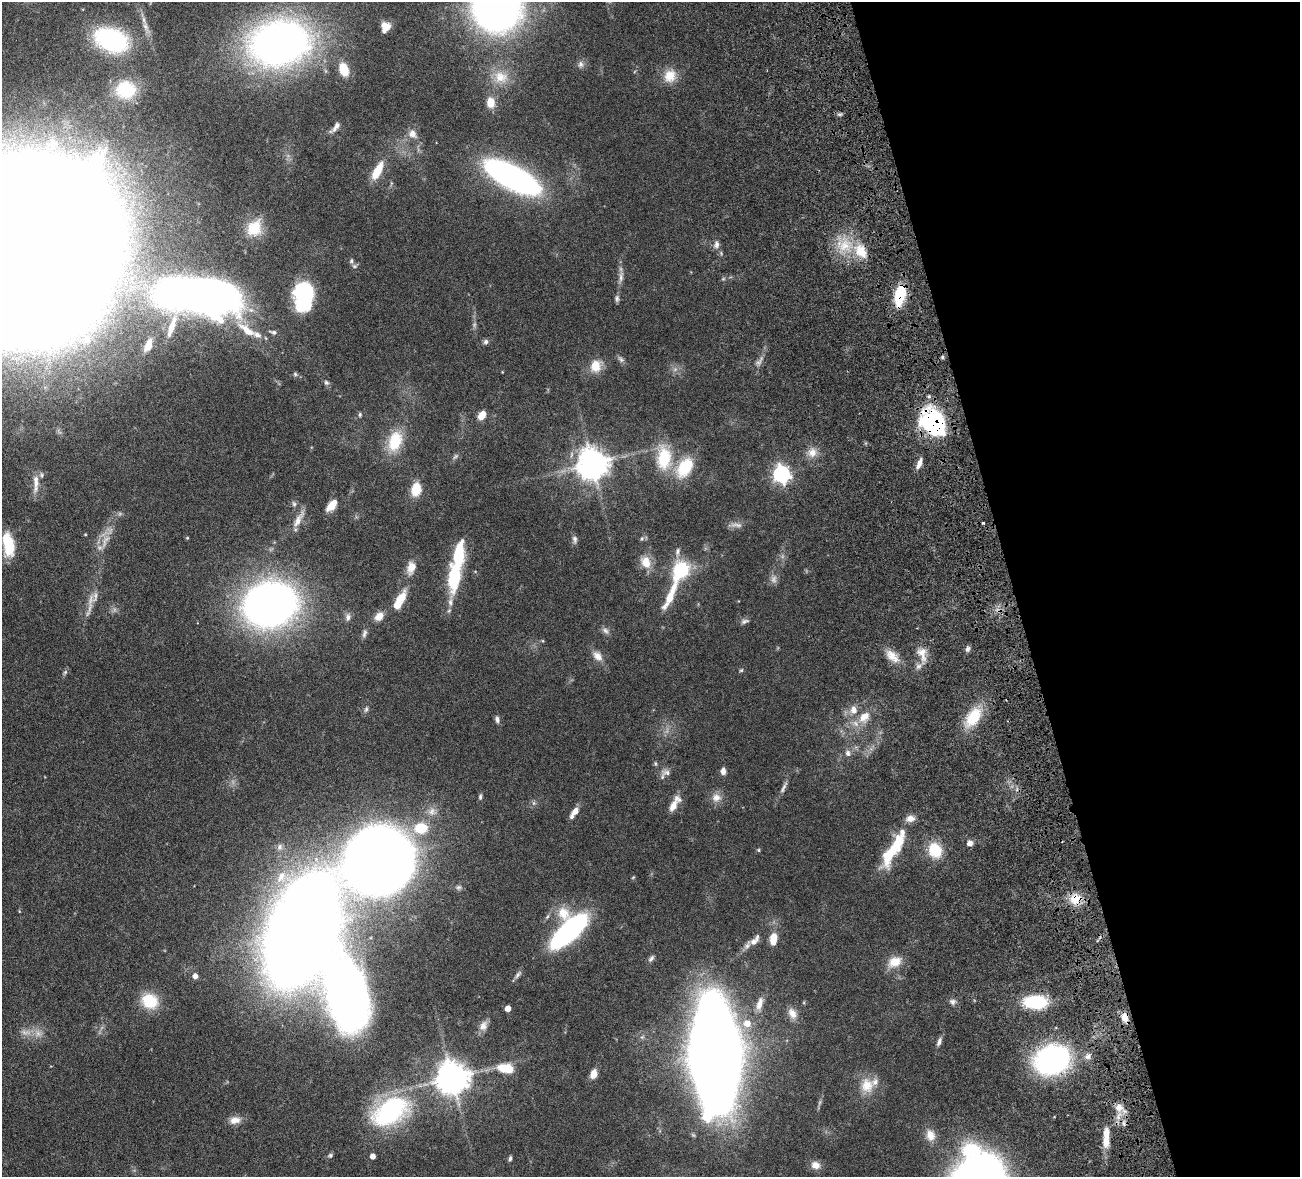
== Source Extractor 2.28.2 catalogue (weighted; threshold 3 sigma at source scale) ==
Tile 12 of 4 x 4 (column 4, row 3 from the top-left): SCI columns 4055-5352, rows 1508-2682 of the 5510 x 5250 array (HDU 1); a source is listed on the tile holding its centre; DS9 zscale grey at full resolution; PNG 1302 x 1179 px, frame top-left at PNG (2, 2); no overlay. Shown black and unused: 22% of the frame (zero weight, under 4 of 8 exposures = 8% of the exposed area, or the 3 px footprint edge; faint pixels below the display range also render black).
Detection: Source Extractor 2.28.2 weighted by HDU 2 'WHT'; one run over the whole footprint, this tile lists its part. Background 0.0863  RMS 0.0031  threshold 0.0127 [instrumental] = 3 sigma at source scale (4.09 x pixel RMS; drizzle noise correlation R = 1.36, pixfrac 0.8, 0.05/0.05 arcsec/px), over >= 5 px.
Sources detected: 170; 7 too faint to see at this stretch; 3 inside a brighter object's white glare — not listed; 15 inside a brighter listed object's ellipse — not listed separately; the other 145 listed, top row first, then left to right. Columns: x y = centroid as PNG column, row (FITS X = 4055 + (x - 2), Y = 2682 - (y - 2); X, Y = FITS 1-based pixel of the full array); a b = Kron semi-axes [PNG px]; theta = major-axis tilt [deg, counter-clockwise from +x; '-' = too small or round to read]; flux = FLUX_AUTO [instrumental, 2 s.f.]
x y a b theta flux
496 8 33 32 - 180
384 25 11 8 65 1.6
146 27 13 7 -61 1.6
111 40 33 21 -20 35
279 43 66 48 11 120
581 64 9 7 81 1.1
344 70 12 8 -75 6.5
670 76 17 15 70 4.6
501 77 21 17 -11 5.6
126 90 24 21 0 13
491 103 12 9 -84 3.3
336 127 15 6 55 1.4
413 134 12 10 -51 2.1
52 144 17 13 69 4.6
377 171 20 8 62 6.1
512 177 43 15 -28 120
254 228 22 18 58 7.4
716 245 9 7 73 1.2
844 245 20 14 47 7.1
28 249 116 99 36 2300
861 251 22 15 -57 6.8
354 266 7 5 -21 0.59
621 277 18 6 85 1.6
723 279 6 4 19 0.38
900 294 18 8 79 13
202 295 65 31 -8 280
303 297 29 19 -90 23
617 298 9 5 87 0.72
273 332 11 5 -16 0.91
86 339 10 9 - 3
486 342 7 6 - 0.75
148 345 15 8 67 4.8
942 357 6 4 -89 0.43
621 359 10 6 -38 0.81
759 361 17 6 55 1.4
596 366 17 15 66 4.2
295 374 7 5 -29 0.58
326 382 7 6 - 0.66
360 414 6 4 89 0.43
482 415 9 6 57 3.1
934 423 33 18 -64 32
395 441 25 16 73 10
812 452 13 12 - 2.8
455 456 9 5 45 0.66
664 458 35 20 -89 12
919 463 13 5 71 1.9
592 464 9 9 - 510
685 467 30 18 57 11
781 474 7 7 - 100
36 483 27 7 89 2.8
416 489 12 9 77 6.3
294 504 8 6 -74 0.64
332 505 12 6 48 4.4
298 520 25 8 61 2.6
983 523 3 3 - 0.75
85 534 4 3 - 0.23
575 539 10 6 -78 0.9
642 539 7 5 69 0.54
105 541 24 8 64 3.5
8 545 21 9 -80 13
646 562 16 11 -66 4.2
411 568 17 11 77 3
680 571 25 19 61 14
454 577 25 10 84 20
671 595 42 8 66 7.2
400 599 19 9 59 5.5
91 600 22 8 71 3.1
450 602 13 7 86 1.8
270 604 37 30 15 200
379 616 11 8 43 2.7
348 617 11 8 82 1.1
745 621 12 6 18 0.88
605 631 11 7 -44 1
364 633 13 6 73 0.93
543 641 5 4 - 0.27
967 649 8 6 57 0.8
922 654 22 11 -69 3.5
597 656 14 10 -47 2.3
892 656 22 11 -41 3.7
741 670 6 4 43 0.37
366 709 9 5 75 0.68
853 710 13 10 88 2.8
864 717 16 11 50 4.4
973 717 29 16 57 9.2
497 719 9 6 -82 0.85
848 753 8 7 - 1.1
655 764 6 4 -83 0.4
723 771 8 5 -86 1.4
667 772 16 10 -7 1.7
783 788 19 5 64 1.2
480 797 8 4 78 0.55
716 797 13 11 13 2.4
534 803 7 4 -90 0.51
673 806 18 8 65 2.8
575 811 9 6 49 2.1
432 812 13 11 1 2.3
421 828 19 15 5 8
898 843 38 14 67 11
970 843 6 6 - 1.8
280 847 9 7 57 1
758 850 5 4 - 0.34
935 850 19 15 -67 8
379 860 37 34 19 670
281 877 19 10 60 3.8
633 877 6 3 20 0.25
459 887 8 7 - 0.7
1076 899 17 14 15 4.8
19 911 5 3 - 0.21
302 931 64 31 70 1200
569 931 31 14 46 77
773 938 11 6 82 5.4
755 940 19 8 49 2.1
651 958 9 6 53 0.81
894 962 20 13 26 4.2
518 975 13 5 51 0.88
195 976 5 5 - 1.6
150 1001 20 17 -26 8.7
952 1002 9 8 - 1
1035 1002 24 13 -1 15
759 1004 17 7 73 2.4
508 1008 5 4 - 2.7
792 1013 15 10 -62 2.4
1125 1018 9 6 -78 3.2
747 1023 9 8 - 3.3
483 1026 14 10 67 1.9
25 1032 16 7 -7 2
38 1033 12 11 - 2.4
642 1037 5 5 - 0.48
939 1042 11 5 66 1
716 1055 68 28 -87 870
1088 1057 8 7 - 1.3
1052 1060 28 22 20 73
506 1068 17 10 -8 6.9
593 1074 11 7 69 2.4
452 1078 9 9 - 590
867 1085 21 19 82 5.6
1119 1107 12 10 0 2.8
390 1111 46 28 31 37
235 1120 15 10 6 2.3
930 1135 16 12 -74 3
1106 1141 16 9 89 3.8
330 1155 8 6 40 0.59
373 1156 4 4 - 1.9
510 1158 7 4 81 0.53
815 1165 12 10 -18 2
Overlapping masked pixels (flux is a lower limit): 7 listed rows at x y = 861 251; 900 294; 934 423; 1076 899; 1125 1018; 1119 1107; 1106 1141
Isophote crosses this tile's border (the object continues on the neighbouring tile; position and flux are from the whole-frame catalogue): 2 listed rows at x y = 496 8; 28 249